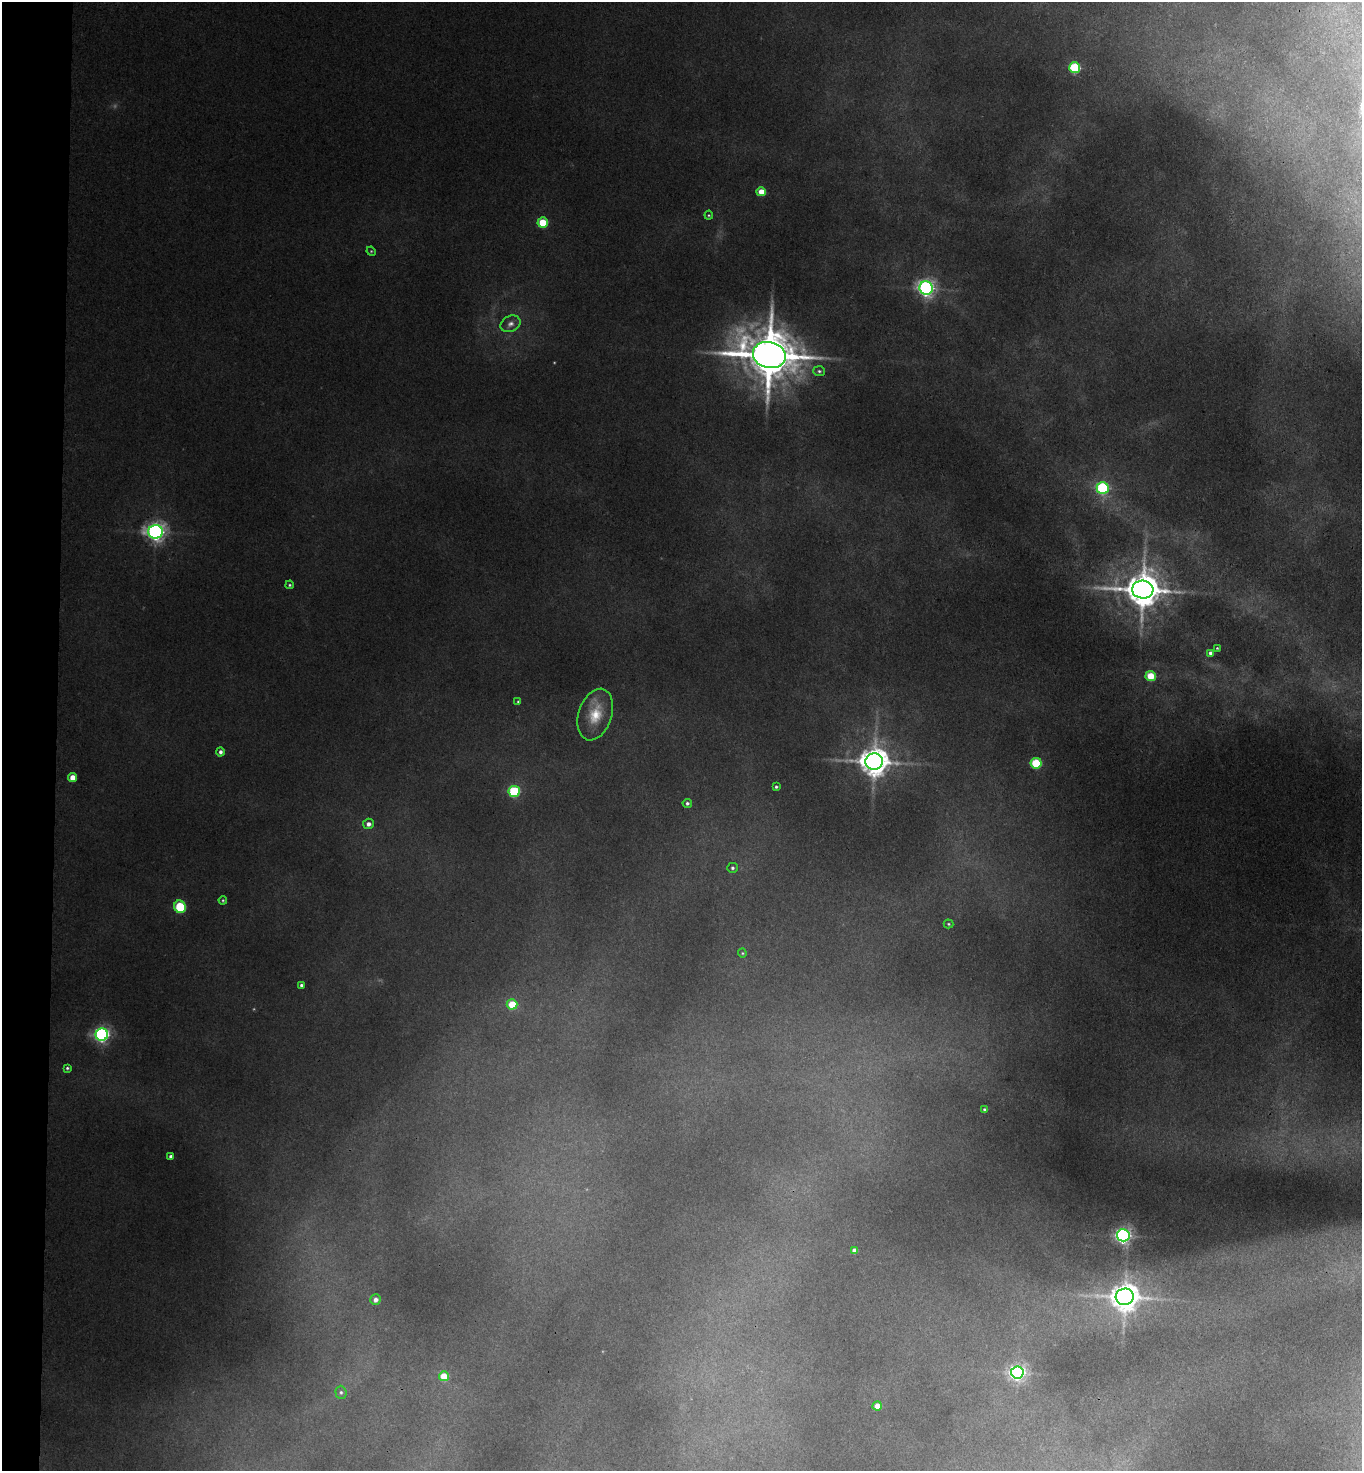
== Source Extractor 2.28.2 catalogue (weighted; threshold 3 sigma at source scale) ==
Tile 4 of 3 x 3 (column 1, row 2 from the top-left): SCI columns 170-1529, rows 1478-2946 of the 4499 x 4425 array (HDU 1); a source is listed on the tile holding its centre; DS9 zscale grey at full resolution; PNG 1364 x 1473 px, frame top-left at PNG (2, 2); each listed source drawn as its Kron ellipse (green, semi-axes under 4 px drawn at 4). Shown black and unused: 4% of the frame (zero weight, under 3 of 4 exposures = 6% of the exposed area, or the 3 px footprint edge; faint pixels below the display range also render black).
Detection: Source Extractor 2.28.2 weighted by HDU 2 'WHT'; one run over the whole footprint, this tile lists its part. Background 0.103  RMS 0.0082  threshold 0.0367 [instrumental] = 3 sigma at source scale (4.5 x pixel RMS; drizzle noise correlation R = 1.50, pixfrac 1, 0.05/0.05 arcsec/px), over >= 5 px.
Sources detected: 45; all 45 listed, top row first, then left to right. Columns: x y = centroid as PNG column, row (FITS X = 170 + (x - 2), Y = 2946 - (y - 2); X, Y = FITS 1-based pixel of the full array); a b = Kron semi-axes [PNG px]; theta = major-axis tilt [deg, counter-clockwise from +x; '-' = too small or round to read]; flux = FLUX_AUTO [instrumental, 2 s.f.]
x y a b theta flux
1075 68 5 5 - 61
761 192 5 4 - 13
709 215 4 4 - 0.85
543 222 5 5 - 26
371 251 5 4 - 0.83
926 288 7 6 - 320
510 324 10 8 27 4
769 355 16 13 -12 4500
819 371 6 5 - 1.7
1103 488 6 6 - 97
155 532 7 7 - 410
290 585 4 3 - 1
1143 590 10 9 - 2300
1217 648 3 3 - 0.75
1211 653 4 4 - 3.1
1151 676 5 5 - 28
518 702 4 4 - 0.94
595 714 26 16 71 21
220 752 4 4 - 2.5
874 761 8 8 - 1300
1036 763 5 5 - 50
72 778 4 4 - 9.7
776 787 4 3 - 1.2
514 791 6 5 - 74
687 803 4 4 - 1.8
368 824 5 5 - 3.7
732 868 5 5 - 1.6
223 900 4 4 - 0.93
180 907 6 5 - 48
948 924 5 4 - 1.1
742 953 4 4 - 0.88
301 985 4 3 - 1.9
512 1004 5 5 - 22
102 1035 6 6 - 230
67 1068 4 3 - 1.2
984 1109 3 3 - 1.3
171 1156 4 3 - 2.6
1123 1235 6 6 - 260
854 1250 4 4 - 3.2
1125 1297 9 8 - 1000
375 1300 5 5 - 4
1017 1372 6 6 - 270
444 1376 5 5 - 20
341 1392 6 5 - 1.8
877 1406 4 4 - 8.8
Overlapping masked pixels (flux is a lower limit): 1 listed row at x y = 769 355